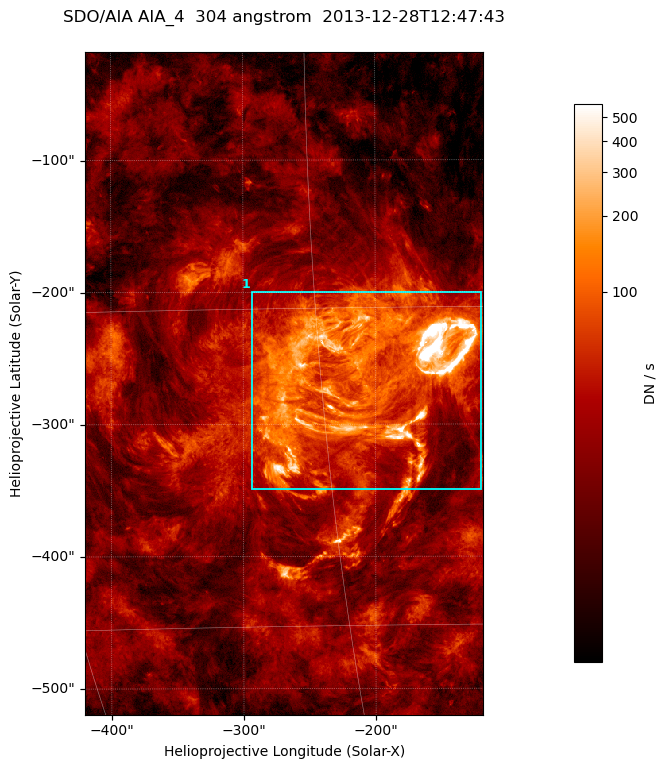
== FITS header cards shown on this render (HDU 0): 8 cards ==
TELESCOP= 'SDO/AIA '
INSTRUME= 'AIA_4   '
WAVELNTH=                  304
WAVEUNIT= 'angstrom'
DATE-OBS= '2013-12-28T12:47:43.13'
CTYPE1  = 'HPLN-TAN'
CTYPE2  = 'HPLT-TAN'
BUNIT   = 'DN / s  '

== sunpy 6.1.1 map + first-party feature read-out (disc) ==
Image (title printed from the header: SDO/AIA AIA_4  304 angstrom  2013-12-28T12:47:43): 502 x 835 px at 0.6 arcsec/px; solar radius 976 arcsec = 1626 px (partial field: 5.0% of the solar disc is inside the frame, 100% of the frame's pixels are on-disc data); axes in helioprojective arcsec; data unit DN / s (BUNIT, on the colour bar)
Orientation: roll -0.132 deg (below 1 deg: not rotated)
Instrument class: DISC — disc imager (sunpy class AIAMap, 304 A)
Bright regions (active regions / flare kernels): reference = the on-disc median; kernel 5 px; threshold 5 sigma = 70.9 DN / s over a disc level ~21.7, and >= 1.15x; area >= 419 px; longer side >= 6 px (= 3.6 arcsec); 1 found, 1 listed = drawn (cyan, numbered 1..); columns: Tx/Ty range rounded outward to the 2 arcsec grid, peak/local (2 s.f.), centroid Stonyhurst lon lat
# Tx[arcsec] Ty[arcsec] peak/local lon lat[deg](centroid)
1 -294..-120 -350..-198 154 -13 -18